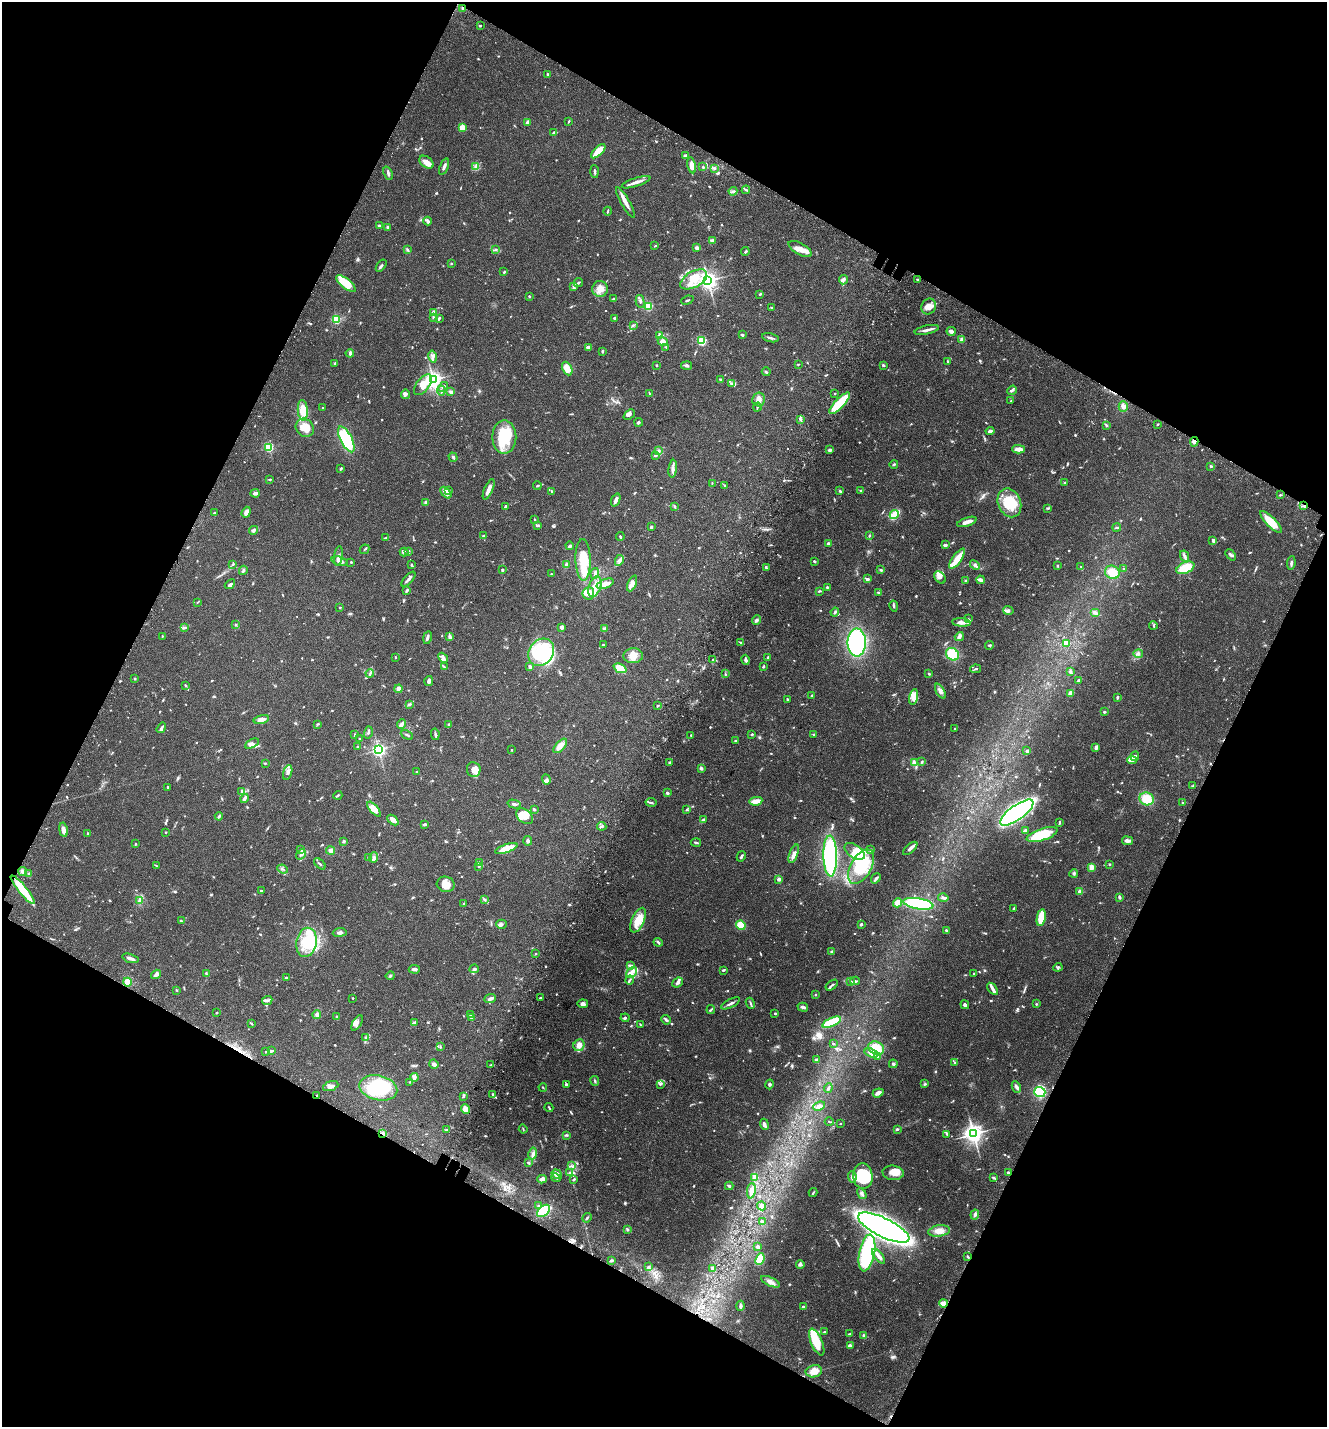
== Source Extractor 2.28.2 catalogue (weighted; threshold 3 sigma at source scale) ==
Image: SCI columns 364-5661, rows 157-5855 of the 6087 x 5999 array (HDU 1 of 3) = the unmasked area's bounding box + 8 px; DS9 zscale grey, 4 x 4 block average (1 PNG px = mean of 4 x 4 image px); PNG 1329 x 1429 px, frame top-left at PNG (2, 2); each listed source drawn as its Kron ellipse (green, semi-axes under 4 px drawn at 4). Shown black and unused: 45% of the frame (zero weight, under 3 of 4 exposures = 9% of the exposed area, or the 3 px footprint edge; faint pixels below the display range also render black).
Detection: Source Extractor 2.28.2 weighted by HDU 2 'WHT'. Background 0.0494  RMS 0.0041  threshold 0.0186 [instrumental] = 3 sigma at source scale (4.5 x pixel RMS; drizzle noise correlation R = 1.50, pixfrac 1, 0.0396/0.0396 arcsec/px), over >= 5 px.
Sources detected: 1039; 4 too faint to see at this stretch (4 x 4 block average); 14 inside a brighter object's white glare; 10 cosmic-ray / hot-pixel residue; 1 long thin detection or spike segment (spike, bleed or trail) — neither listed nor drawn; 23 coinciding with a brighter row at this scale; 90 inside a brighter listed object's ellipse — not listed separately; of the other 897, all 500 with FLUX_AUTO >= 1.98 (the completeness limit of this list) listed and drawn (397 fainter detections not listed), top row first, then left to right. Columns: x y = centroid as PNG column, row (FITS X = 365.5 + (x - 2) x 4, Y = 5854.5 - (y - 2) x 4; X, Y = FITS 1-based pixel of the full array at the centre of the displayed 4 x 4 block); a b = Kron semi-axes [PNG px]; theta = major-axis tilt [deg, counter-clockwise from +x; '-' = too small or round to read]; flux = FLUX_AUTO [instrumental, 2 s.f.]
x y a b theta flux
463 8 2 2 - 6
480 26 3 2 - 2.2
548 74 2 2 - 3.4
569 121 3 2 - 2.4
528 123 2 2 - 34
462 128 4 3 - 39
553 133 4 3 - 3.9
598 151 9 3 43 57
685 156 2 2 - 24
426 162 8 5 -36 16
692 165 8 4 -80 18
476 166 4 2 - 4.3
444 167 8 3 67 8.4
703 167 2 2 - 2.6
715 169 3 2 - 2.1
594 171 6 2 -86 5
388 173 7 2 -70 5.1
636 182 15 2 18 16
746 190 4 2 - 4.2
733 191 4 3 - 4.8
625 203 17 3 -61 18
608 211 4 2 - 2.8
428 221 4 2 - 7.5
379 225 3 2 - 2.9
388 227 3 2 - 4
713 240 4 3 - 3.6
655 246 3 2 - 2
697 248 4 2 - 11
407 249 3 3 - 3.1
800 249 13 6 -29 22
495 250 4 3 - 3.6
745 252 4 2 - 3
451 263 2 2 - 2.5
381 266 7 2 54 5.9
504 272 3 2 - 2.5
694 279 15 8 29 40
917 279 2 2 - 2.2
843 280 4 3 - 5.4
708 281 3 3 - 1300
578 283 5 2 - 3
346 284 12 5 -38 61
573 287 4 3 - 3.8
600 289 8 8 - 22
760 294 3 2 - 4
529 296 3 2 - 2.1
614 299 4 2 - 4.1
687 300 6 2 20 2.3
640 301 7 2 -76 5.3
648 306 2 2 - 180
929 307 8 7 - 19
771 308 2 2 - 2.6
433 313 4 2 - 22
433 318 4 2 - 2.6
439 318 3 2 - 4.8
614 318 3 2 - 4.9
336 319 2 2 - 170
633 325 4 2 - 3.2
927 330 12 3 13 11
951 331 4 3 - 8.7
660 335 4 3 - 9.3
742 335 3 2 - 3.6
770 338 8 2 -14 6.9
962 340 2 2 - 49
663 341 5 4 - 21
702 341 2 2 - 180
588 347 3 2 - 9.9
666 347 3 2 - 2.6
602 351 3 2 - 3.3
350 353 4 2 - 5.8
433 356 6 4 -78 8.4
948 361 4 2 - 2.3
335 363 2 2 - 2.1
798 364 3 2 - 2
656 365 2 2 - 2
883 365 3 2 - 3
687 366 5 3 - 5.3
567 368 7 4 -65 25
766 372 4 2 - 4.5
720 379 2 2 - 3.9
433 380 3 3 - 1100
731 384 4 3 - 4.8
423 385 12 6 52 37
443 387 5 2 - 3
1012 390 5 2 - 5.2
441 391 4 2 - 4.7
451 392 4 3 - 6.9
650 393 3 2 - 2.3
835 393 2 2 - 3.6
405 394 5 3 - 5.4
759 399 7 6 - 13
1011 401 3 2 - 2.1
840 403 14 4 46 110
757 407 4 2 - 2.3
1123 407 5 4 - 10
323 408 2 2 - 2.5
303 410 10 5 -85 44
629 415 6 4 41 7.9
800 419 3 2 - 5
639 422 4 3 - 3.4
1157 424 3 2 - 2.8
1107 425 3 2 - 2.4
305 428 10 8 -44 34
990 431 4 2 - 8.1
504 437 17 12 90 130
346 439 14 6 -63 150
1194 442 5 3 - 7.1
269 447 2 2 - 200
1019 449 6 3 -2 22
830 450 4 3 - 5
658 451 3 3 - 3.5
655 455 3 2 - 2.8
453 457 4 3 - 3.9
894 464 4 2 - 3.1
1211 466 3 2 - 2.7
341 468 3 2 - 2.8
673 469 9 3 83 9
270 479 3 2 - 2.6
712 483 3 2 - 2
1065 483 2 2 - 3.6
724 485 4 2 - 2.2
537 486 4 2 - 2.9
489 489 11 2 67 19
861 490 2 2 - 3.5
448 491 2 2 - 19
552 491 3 2 - 2.1
840 491 4 2 - 3.2
255 493 4 3 - 8.1
446 493 7 3 -48 19
1280 495 3 2 - 2.5
616 500 7 3 67 9.4
426 502 4 3 - 4.2
1009 503 15 11 -67 74
675 506 3 3 - 2.8
1304 506 3 2 - 3.2
505 507 2 2 - 8.3
1048 508 4 2 - 2.9
246 512 5 3 - 11
214 513 3 2 - 3.6
894 514 5 3 - 41
535 520 3 2 - 2.3
967 522 10 3 19 20
1271 522 14 4 -45 54
538 525 4 2 - 5.2
651 527 3 2 - 4.6
1117 528 4 2 - 3.1
253 530 4 3 - 6.9
869 535 3 2 - 2.8
483 536 2 2 - 2.4
620 536 4 2 - 3.5
385 538 4 2 - 2.3
1213 540 3 2 - 6.5
828 544 2 2 - 17
945 545 4 2 - 5.5
570 546 4 2 - 6.3
365 549 5 2 - 2.8
409 551 4 2 - 5.6
404 552 4 3 - 6.1
1231 555 6 2 -49 4.2
339 556 10 3 83 8.7
1184 556 6 3 -64 8.1
957 559 12 4 55 33
583 560 21 7 -88 47
619 560 5 3 - 7.8
340 561 8 3 -12 10
814 561 3 2 - 4.1
351 562 2 2 - 2.7
1291 563 7 2 84 6.3
233 564 4 2 - 2.1
412 565 3 2 - 2.6
567 565 4 3 - 6.1
975 565 6 3 -44 6.7
1057 566 3 2 - 2.5
1081 567 3 2 - 2.7
766 568 4 3 - 3.2
1185 568 9 5 24 69
1124 569 3 2 - 2.4
243 570 4 2 - 5.1
502 570 3 2 - 4.6
881 570 3 2 - 4.6
1112 572 7 6 - 37
595 573 5 3 - 6
551 574 2 2 - 2.2
940 577 7 5 -49 9
408 579 9 2 47 7.7
867 579 3 3 - 4.3
966 580 3 2 - 2.3
980 580 4 2 - 12
632 583 8 3 66 17
230 584 6 2 41 7.2
605 584 9 4 20 28
595 587 10 6 70 27
827 587 3 2 - 2.7
407 590 3 2 - 7.2
819 591 3 2 - 2.8
878 592 3 2 - 2.8
588 593 6 6 - 21
198 602 2 2 - 2
894 606 5 2 - 3.9
340 607 2 2 - 2.3
1008 610 5 4 - 6.1
835 612 4 3 - 3.6
1095 613 5 3 - 5.6
969 619 4 2 - 2.5
756 620 4 3 - 4.7
961 622 9 3 -4 11
236 624 3 2 - 2.1
1153 626 4 2 - 2.5
562 627 4 3 - 8.4
184 628 3 2 - 2.3
604 628 4 3 - 4
162 636 2 2 - 2.1
449 636 4 3 - 5.6
959 637 5 2 - 15
427 638 6 2 79 5.9
857 642 14 9 -89 300
741 643 4 2 - 2.7
1066 643 4 4 - 21
604 645 3 2 - 3.1
989 645 4 2 - 4.1
541 652 14 12 52 110
952 654 7 5 -43 100
1138 654 5 3 - 5.5
633 656 10 7 0 22
395 657 3 2 - 2
768 657 3 2 - 3.9
443 658 5 3 - 10
713 660 3 2 - 3.3
746 660 5 2 - 6.6
444 667 3 2 - 2.4
530 667 3 2 - 10
763 667 3 2 - 3.5
620 668 7 4 -24 41
975 669 5 2 - 2.9
1070 672 3 3 - 4.7
370 673 4 2 - 3.7
725 674 3 2 - 2.4
929 674 3 2 - 2.3
135 678 2 2 - 2.6
429 681 5 3 - 7.7
1079 681 3 2 - 14
185 685 3 2 - 2.3
399 689 4 4 - 10
940 691 8 4 -60 12
1070 693 2 2 - 38
812 695 2 2 - 2.3
913 697 8 4 78 27
1117 697 4 2 - 4.5
787 699 2 2 - 5.3
409 704 3 2 - 3.7
657 706 3 2 - 2.4
1104 712 2 2 - 6.9
261 719 8 3 14 15
318 724 4 2 - 2.7
402 724 5 3 - 9.1
449 725 3 2 - 2.9
161 728 5 2 - 6
955 728 3 2 - 2.5
368 732 6 2 73 3.8
355 734 3 2 - 2.8
435 734 5 2 - 4.3
752 734 3 2 - 3
814 734 4 2 - 2.3
407 735 6 2 -27 5.3
691 735 2 2 - 2.8
360 739 3 2 - 2.8
735 741 2 2 - 4.2
252 744 7 4 29 10
560 746 9 4 47 17
358 747 2 2 - 4
1096 747 3 2 - 8.8
378 750 3 3 - 530
512 750 2 2 - 2
1027 751 4 3 - 6
1135 756 5 3 - 6.7
1132 760 5 4 - 19
669 762 3 2 - 2.5
914 762 3 2 - 3.1
922 762 3 3 - 2.6
265 763 3 2 - 2.1
701 769 4 2 - 4.8
474 770 7 7 - 17
288 772 8 3 73 8.8
417 772 2 2 - 2.5
546 780 5 3 - 6.2
1193 786 2 2 - 2
168 787 2 2 - 3
241 792 3 2 - 2.3
667 793 2 2 - 14
338 795 4 2 - 2.9
245 798 4 2 - 9.3
1147 799 7 6 - 51
756 801 6 3 10 27
651 802 5 2 - 4.2
1183 803 3 2 - 2.1
514 804 6 2 -14 5.4
374 809 9 4 -49 27
534 809 2 2 - 7.7
686 809 3 2 - 2.6
1017 812 20 7 35 500
219 816 4 2 - 5.1
525 816 9 6 -38 27
393 820 6 3 -42 19
703 820 4 2 - 6.8
1059 823 4 2 - 3
424 824 4 2 - 5.1
602 826 5 2 - 4.3
63 830 7 3 -80 15
1025 831 3 3 - 13
165 832 2 2 - 2.1
87 833 2 2 - 2.6
1042 835 16 6 18 100
344 841 3 3 - 4
528 841 4 3 - 6.4
1127 841 5 3 - 12
696 843 5 2 - 3.6
135 844 3 2 - 2.6
910 848 9 2 42 11
506 849 12 4 19 43
301 850 3 2 - 3
871 850 3 2 - 2.3
331 851 4 4 - 8
855 851 11 6 -33 29
301 854 5 3 - 6.6
794 854 9 3 69 13
741 856 5 2 - 5.1
830 856 20 7 -89 350
374 857 5 2 - 5.4
368 858 2 2 - 5.7
479 862 4 3 - 5.5
320 864 7 2 -43 4.1
1109 864 3 2 - 2.2
156 866 3 2 - 2
479 866 3 2 - 3.1
861 867 19 10 60 110
1092 867 3 2 - 22
283 869 5 2 - 3
23 871 4 4 - 7.3
1074 873 4 3 - 4.1
29 874 3 2 - 3.6
876 878 5 3 - 5
779 879 2 2 - 11
446 884 9 7 -14 21
23 890 18 4 -51 90
261 891 2 2 - 7
1080 891 4 3 - 6.1
1120 897 4 2 - 5.1
943 898 5 3 - 6.8
484 899 4 2 - 3.3
140 900 3 2 - 3.5
897 903 5 4 - 20
464 904 2 2 - 2.8
918 904 15 5 -9 210
1014 908 4 2 - 4.2
1041 917 8 3 78 71
638 920 13 6 67 41
181 921 3 2 - 2.6
502 924 5 4 - 6.7
861 924 3 2 - 4.1
741 925 5 4 - 33
946 930 3 2 - 4.6
340 932 7 3 6 8.2
307 942 15 10 80 82
658 942 4 2 - 4
832 951 4 2 - 3.2
535 954 2 2 - 3.1
130 958 8 3 -17 10
631 966 4 3 - 4.5
1058 967 4 3 - 4
414 969 5 3 - 7.7
474 969 5 3 - 5.9
724 970 4 2 - 2.8
631 972 6 4 41 13
156 974 5 3 - 10
206 974 3 2 - 2.8
974 974 3 2 - 2.9
390 976 4 2 - 2.6
286 978 2 2 - 6.3
630 980 4 2 - 4
855 981 5 2 - 3.8
127 982 4 4 - 19
678 982 6 4 41 7.8
851 982 3 2 - 3.2
832 985 7 2 36 4.2
993 989 7 3 -53 6.2
176 990 3 2 - 2
815 995 2 2 - 2.7
353 998 2 2 - 2
541 998 4 2 - 3.4
490 999 6 3 21 8.2
267 1001 5 2 - 5.4
730 1003 10 2 27 8.3
750 1003 5 2 - 3.7
583 1004 5 4 - 9.4
1036 1004 3 2 - 2.2
965 1005 4 3 - 5.1
803 1007 5 3 - 8
711 1009 4 2 - 3.5
216 1013 2 2 - 2.8
775 1013 2 2 - 2.4
317 1015 4 3 - 8.2
471 1015 3 2 - 7.2
336 1016 2 2 - 2.6
471 1018 4 2 - 5.2
625 1018 4 2 - 2.9
666 1020 5 3 - 5.7
414 1022 3 3 - 3.3
832 1022 10 3 25 120
357 1023 8 3 58 7.7
252 1024 4 2 - 2.3
640 1024 3 2 - 2
365 1037 3 2 - 3.2
833 1044 2 2 - 2.1
579 1045 6 5 - 16
440 1047 3 2 - 2.2
876 1048 8 6 -26 52
271 1050 3 2 - 3
266 1052 3 2 - 2.6
871 1053 7 4 -18 20
878 1056 3 2 - 3.8
816 1060 3 3 - 6.9
955 1063 4 2 - 3.2
434 1064 5 3 - 13
893 1064 4 3 - 5.6
491 1065 4 2 - 3.2
414 1078 4 3 - 11
595 1081 5 2 - 3.5
410 1082 2 2 - 2.3
566 1084 3 2 - 3.6
660 1084 4 3 - 4.5
770 1084 5 3 - 3.8
925 1084 4 2 - 2.9
331 1086 8 4 18 10
543 1087 4 2 - 2
1016 1087 6 3 -64 6
378 1088 19 12 -13 160
828 1088 5 2 - 4.8
1040 1092 5 5 - 120
878 1093 5 3 - 11
493 1094 3 2 - 3.7
317 1096 3 2 - 3.1
463 1096 2 2 - 2.3
819 1106 6 4 23 10
549 1107 4 2 - 3.3
465 1109 5 4 - 18
829 1122 4 2 - 2.4
840 1123 2 2 - 2.2
764 1124 5 3 - 8.2
523 1129 4 2 - 2.2
897 1129 3 2 - 3.6
446 1130 3 2 - 2.4
382 1133 3 2 - 3.8
947 1134 4 3 - 3
973 1134 3 3 - 1100
566 1135 3 2 - 2.6
533 1154 6 3 78 7.9
528 1163 4 2 - 2.6
571 1166 4 2 - 2.6
569 1173 4 3 - 3.9
893 1173 10 7 -6 29
1008 1173 3 2 - 3.8
557 1174 6 3 -35 19
863 1176 13 9 -85 130
852 1177 6 4 -87 7.1
993 1177 4 2 - 3.1
556 1178 5 2 - 4.6
754 1178 3 3 - 19
542 1179 4 3 - 9.9
574 1179 3 2 - 2.7
729 1186 4 2 - 3.5
751 1191 8 4 82 12
813 1193 4 2 - 2.9
862 1194 6 3 -59 5.8
539 1206 4 2 - 3.4
762 1206 4 4 - 7.9
543 1211 8 5 40 120
975 1215 5 3 - 6.2
587 1218 5 2 - 3.2
762 1222 4 2 - 4.5
884 1228 28 9 -26 2100
627 1230 3 3 - 2.9
939 1231 11 5 8 21
757 1247 3 2 - 9
867 1253 19 7 78 270
879 1256 9 3 -52 11
968 1257 3 2 - 2.7
760 1259 6 4 66 50
611 1260 3 2 - 7.6
800 1264 4 3 - 6.3
648 1267 3 2 - 3
712 1269 3 3 - 3.3
770 1282 10 4 -25 13
943 1303 4 3 - 18
740 1306 5 2 - 7.7
803 1307 2 2 - 13
824 1332 4 3 - 3.2
850 1334 4 2 - 2.8
864 1335 3 2 - 2.6
817 1342 14 5 -67 87
850 1345 3 2 - 4.3
814 1371 8 6 12 26
Overlapping masked pixels (flux is a lower limit): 5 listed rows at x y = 463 8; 1194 442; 1304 506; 317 1096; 382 1133
Diffuse or blended objects may show on this block-average render without a row.